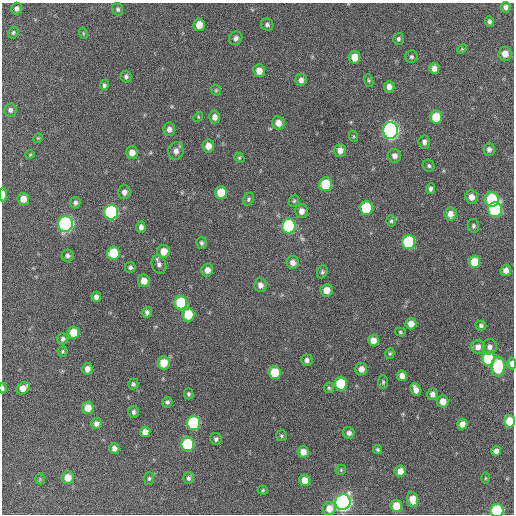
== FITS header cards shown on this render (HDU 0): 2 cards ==
NAXIS1  =                  512 / Axis length
NAXIS2  =                  512 / Axis length

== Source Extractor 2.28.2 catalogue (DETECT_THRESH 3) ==
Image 512 x 512 px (HDU 0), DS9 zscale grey, 1 PNG px = 1 image px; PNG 516 x 516 px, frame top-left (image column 1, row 512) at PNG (2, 3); each listed source drawn as its Kron ellipse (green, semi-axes under 4 px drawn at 4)
Background 197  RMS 14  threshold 42.2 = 3 sigma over >= 5 px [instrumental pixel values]
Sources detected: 140; all 140 listed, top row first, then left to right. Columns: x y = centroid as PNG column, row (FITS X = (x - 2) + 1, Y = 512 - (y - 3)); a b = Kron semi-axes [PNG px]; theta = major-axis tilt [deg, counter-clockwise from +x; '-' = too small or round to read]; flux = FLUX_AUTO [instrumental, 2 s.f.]
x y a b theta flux
505 7 5 5 - 3300
17 8 6 5 - 3400
118 9 6 5 - 2500
489 22 5 4 - 2400
267 24 6 6 - 2400
199 25 6 5 - 11000
13 33 6 5 - 1600
83 33 6 3 -72 960
236 38 7 6 - 3600
398 39 6 5 - 2100
462 49 5 3 - 1000
505 54 7 6 - 8200
355 57 6 5 - 13000
411 57 6 6 - 2100
434 68 5 5 - 5800
259 71 6 6 - 9300
126 77 6 5 - 2300
301 80 6 5 - 4200
369 80 6 4 -70 1500
104 85 5 4 - 1900
389 87 6 5 - 5100
216 90 6 5 - 1200
10 110 7 6 - 2600
198 117 5 4 - 1100
214 117 6 5 - 5200
436 117 6 6 - 23000
278 123 6 6 - 8000
169 129 7 6 - 4100
390 130 8 7 - 290000
353 136 6 4 -71 1100
38 138 5 4 - 950
424 142 6 5 - 3700
208 146 6 6 - 8700
489 149 6 5 - 3300
340 150 6 5 - 6300
176 151 8 7 - 5600
132 153 6 6 - 7400
30 155 5 3 - 750
394 156 7 6 - 4800
239 158 5 4 - 1400
429 166 6 5 - 1900
325 184 7 6 - 31000
431 189 5 4 - 2700
124 192 7 6 - 4300
221 193 6 6 - 19000
3 195 7 3 89 6800
471 197 7 6 - 7700
23 199 6 5 - 10000
249 199 7 5 56 1800
492 199 7 7 - 59000
294 201 6 4 67 1400
75 203 6 5 - 2300
366 208 7 6 - 48000
495 210 7 7 - 79000
302 211 7 6 - 5700
111 212 7 7 - 130000
450 214 6 6 - 7000
391 221 5 5 - 1700
66 224 8 7 - 210000
289 226 7 7 - 96000
473 226 7 5 -78 2000
141 227 5 4 - 3900
409 242 7 6 - 70000
201 243 6 5 - 2100
164 251 6 6 - 11000
113 253 6 6 - 35000
68 256 6 6 - 2500
293 262 6 6 - 5300
474 262 6 6 - 18000
159 264 9 7 -69 3800
130 267 5 5 - 2200
207 270 6 6 - 6300
506 270 5 5 - 6000
322 272 6 5 - 1800
144 281 6 6 - 8800
260 285 7 6 - 4700
326 290 6 6 - 9300
96 297 5 4 - 4000
181 302 7 6 - 39000
147 312 5 5 - 2700
188 314 7 6 - 27000
411 324 5 5 - 8300
481 325 5 5 - 2200
400 332 5 4 - 1200
73 333 6 6 - 17000
63 339 6 5 - 2500
373 340 5 5 - 8200
478 347 7 6 - 6400
489 347 7 7 - 4600
63 351 5 5 - 1300
390 353 5 4 - 1500
488 358 7 6 - 51000
307 360 6 5 - 3300
164 363 6 6 - 18000
512 363 6 4 -86 4500
498 367 10 6 88 57000
87 369 6 5 - 5600
361 369 6 6 - 6500
275 372 6 6 - 26000
402 376 5 5 - 6400
383 382 7 5 89 1600
133 384 5 5 - 1900
341 384 6 6 - 39000
3 388 5 3 - 1800
23 388 7 5 39 8300
329 388 5 5 - 1400
416 389 7 5 -68 6200
189 394 5 4 - 1700
432 394 6 5 - 4400
443 401 6 5 - 10000
167 402 5 5 - 2200
88 408 6 6 - 11000
133 412 6 5 - 2500
509 421 6 5 - 18000
193 423 7 7 - 80000
96 424 6 5 - 4000
462 424 5 5 - 7200
145 432 5 5 - 5900
349 433 6 5 - 3500
281 436 5 5 - 1600
216 439 6 5 - 2300
188 444 7 6 - 59000
114 448 5 5 - 4400
378 450 5 4 - 1600
496 451 5 5 - 4700
303 452 6 5 - 7400
341 470 5 5 - 1300
400 471 5 5 - 7800
68 477 6 6 - 10000
189 478 6 5 - 2400
485 478 5 3 - 1000
40 479 5 5 - 1100
149 479 6 5 - 1600
305 480 6 5 - 11000
263 490 5 4 - 1200
412 499 8 5 -82 12000
343 502 8 7 - 330000
396 506 6 6 - 17000
329 508 7 6 - 10000
497 510 6 6 - 72000
At the frame edge (FLAGS 8, measured only in part): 5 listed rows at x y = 3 195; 512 363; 3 388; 509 421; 497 510